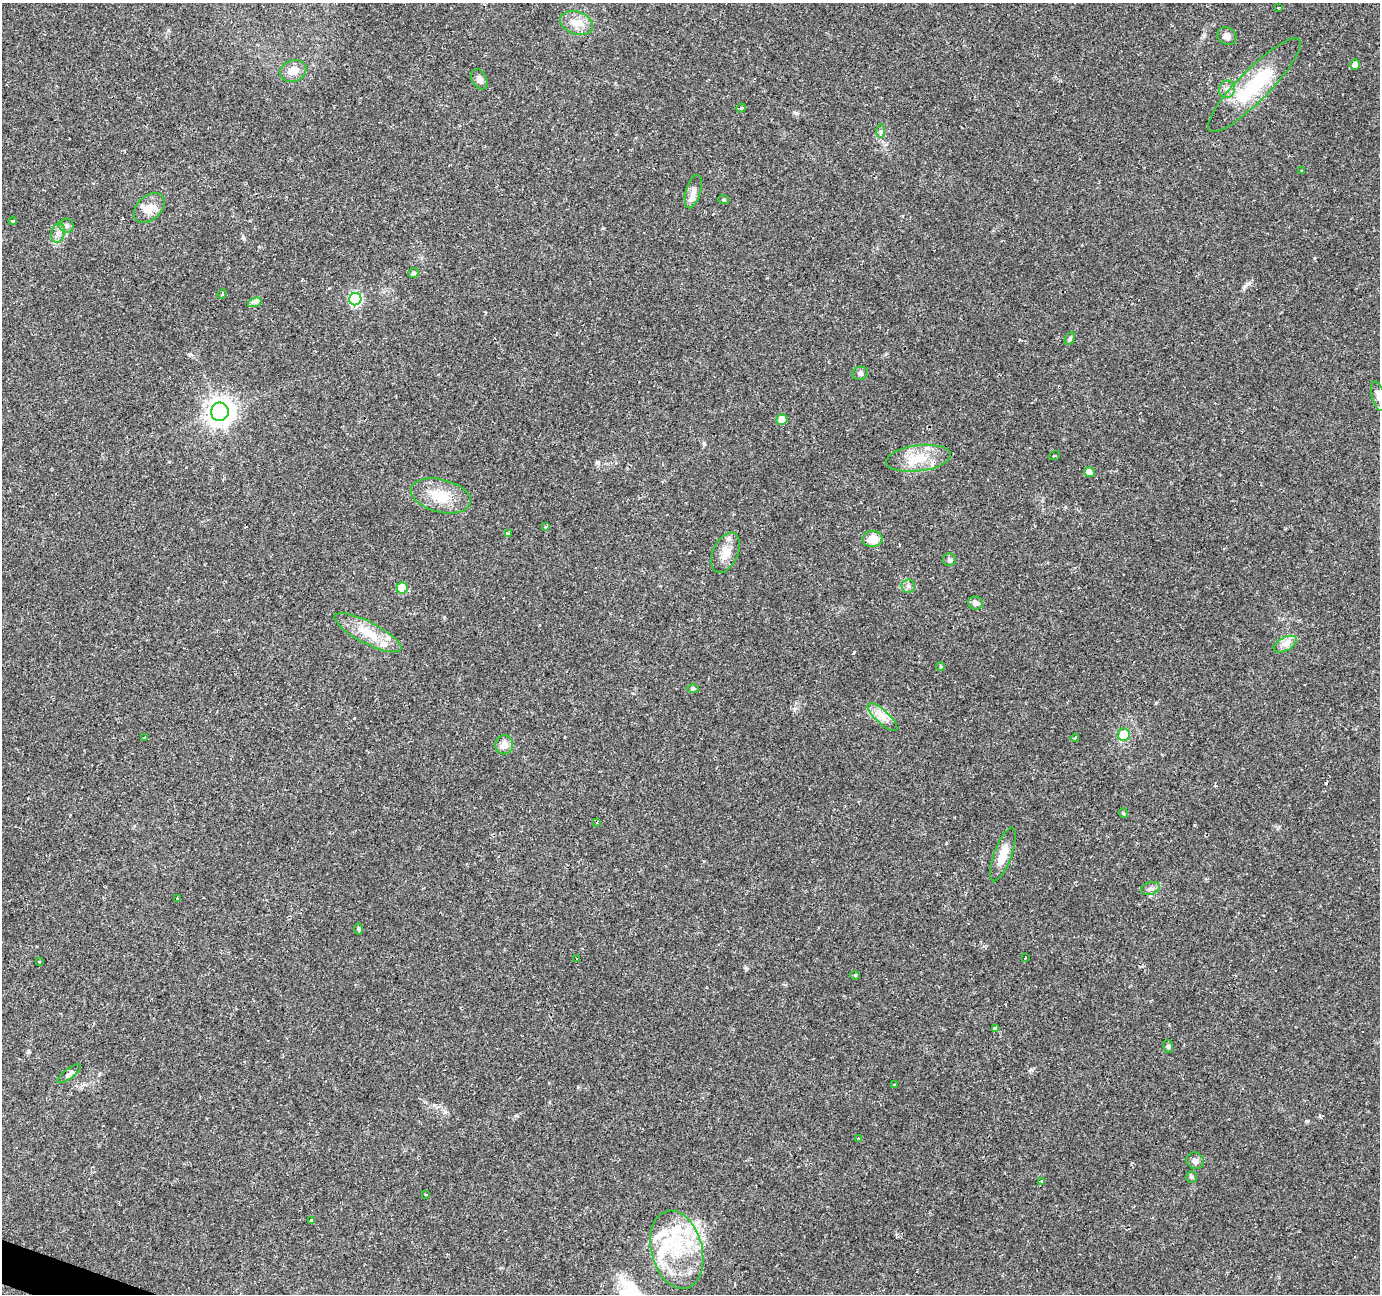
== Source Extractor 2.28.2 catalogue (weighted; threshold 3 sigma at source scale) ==
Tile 7 of 4 x 4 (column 3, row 2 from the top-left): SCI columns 2757-4134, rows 2795-4086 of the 5516 x 5652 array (HDU 1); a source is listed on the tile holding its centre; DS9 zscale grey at full resolution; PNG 1382 x 1296 px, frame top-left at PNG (2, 3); each listed source drawn as its Kron ellipse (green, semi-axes under 4 px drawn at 4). Shown black and unused: <1% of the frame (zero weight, under 2 of 3 exposures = <1% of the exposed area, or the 3 px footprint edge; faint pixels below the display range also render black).
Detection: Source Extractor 2.28.2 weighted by HDU 2 'WHT'; one run over the whole footprint, this tile lists its part. Background 0.0606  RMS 0.0045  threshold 0.0203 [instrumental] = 3 sigma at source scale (4.5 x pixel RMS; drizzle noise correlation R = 1.50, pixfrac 1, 0.0396/0.0396 arcsec/px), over >= 5 px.
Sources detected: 89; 15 cosmic-ray / hot-pixel residue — neither listed nor drawn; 6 inside a brighter listed object's ellipse — not listed separately; the other 68 listed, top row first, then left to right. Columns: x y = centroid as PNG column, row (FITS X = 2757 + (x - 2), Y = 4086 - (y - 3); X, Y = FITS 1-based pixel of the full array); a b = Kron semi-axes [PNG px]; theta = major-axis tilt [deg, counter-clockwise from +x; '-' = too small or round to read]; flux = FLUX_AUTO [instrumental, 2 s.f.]
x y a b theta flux
1278 8 3 2 - 0.39
577 23 17 11 -19 5.3
1227 36 10 8 -39 2.4
1355 65 5 5 - 2.1
293 71 13 10 22 4.6
479 79 10 7 -62 2.2
1254 85 64 15 45 31
1227 89 9 8 - 2.1
741 108 5 4 - 0.53
881 131 7 4 90 0.87
1302 170 3 3 - 0.71
693 191 17 7 74 3.2
724 200 5 3 - 0.49
149 208 18 12 43 5.5
13 221 4 3 - 0.51
66 226 7 7 - 1.1
58 233 10 6 78 2
413 273 5 5 - 1.1
222 294 5 3 - 0.45
355 299 6 6 - 54
255 302 7 4 18 1.1
1070 339 7 4 60 0.82
860 373 8 6 18 1.3
1378 396 15 6 -75 2.2
220 412 9 9 - 420
782 420 5 5 - 5.9
1055 455 6 3 19 0.44
918 458 32 13 7 12
1089 472 5 5 - 2.6
441 496 31 16 -14 12
546 527 3 3 - 0.85
508 534 4 3 - 120
872 539 10 8 5 5.5
725 553 21 12 66 5.9
949 560 6 6 - 1
908 586 6 6 - 1.3
402 588 5 5 - 14
975 603 7 6 - 1.7
368 633 37 11 -27 11
1285 644 12 7 27 2.7
940 667 4 4 - 0.96
693 689 6 4 0 0.61
882 717 19 6 -42 4.1
1124 735 6 6 - 13
145 738 3 2 - 0.67
1075 738 4 3 - 0.45
504 745 9 9 - 3.6
1123 813 5 4 - 0.67
597 822 3 2 - 0.97
1003 854 28 9 69 6.5
1150 888 9 6 19 1.5
178 899 4 3 - 1.9
359 929 6 4 -89 0.6
576 958 2 2 - 0.43
1025 958 3 2 - 0.46
39 962 3 2 - 0.53
855 976 5 3 - 0.61
995 1029 4 3 - 28
1168 1047 6 5 - 0.76
69 1074 14 5 37 1.5
895 1085 3 3 - 1.2
858 1139 4 3 - 0.42
1195 1161 9 8 - 1.6
1191 1177 6 5 - 0.71
1042 1181 4 3 - 0.78
426 1195 3 3 - 1.2
312 1221 3 3 - 9.5
677 1250 40 25 -76 31
Isophote crosses this tile's border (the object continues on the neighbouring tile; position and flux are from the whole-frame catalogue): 1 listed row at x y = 1378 396
Unlisted compact peaks at least as high as the median listed source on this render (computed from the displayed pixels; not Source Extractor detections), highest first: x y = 598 462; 190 354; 854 652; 704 443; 1245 286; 1156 703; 746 968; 1314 258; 1307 1121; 29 1052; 796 113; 1320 1116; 1031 1070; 516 1115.